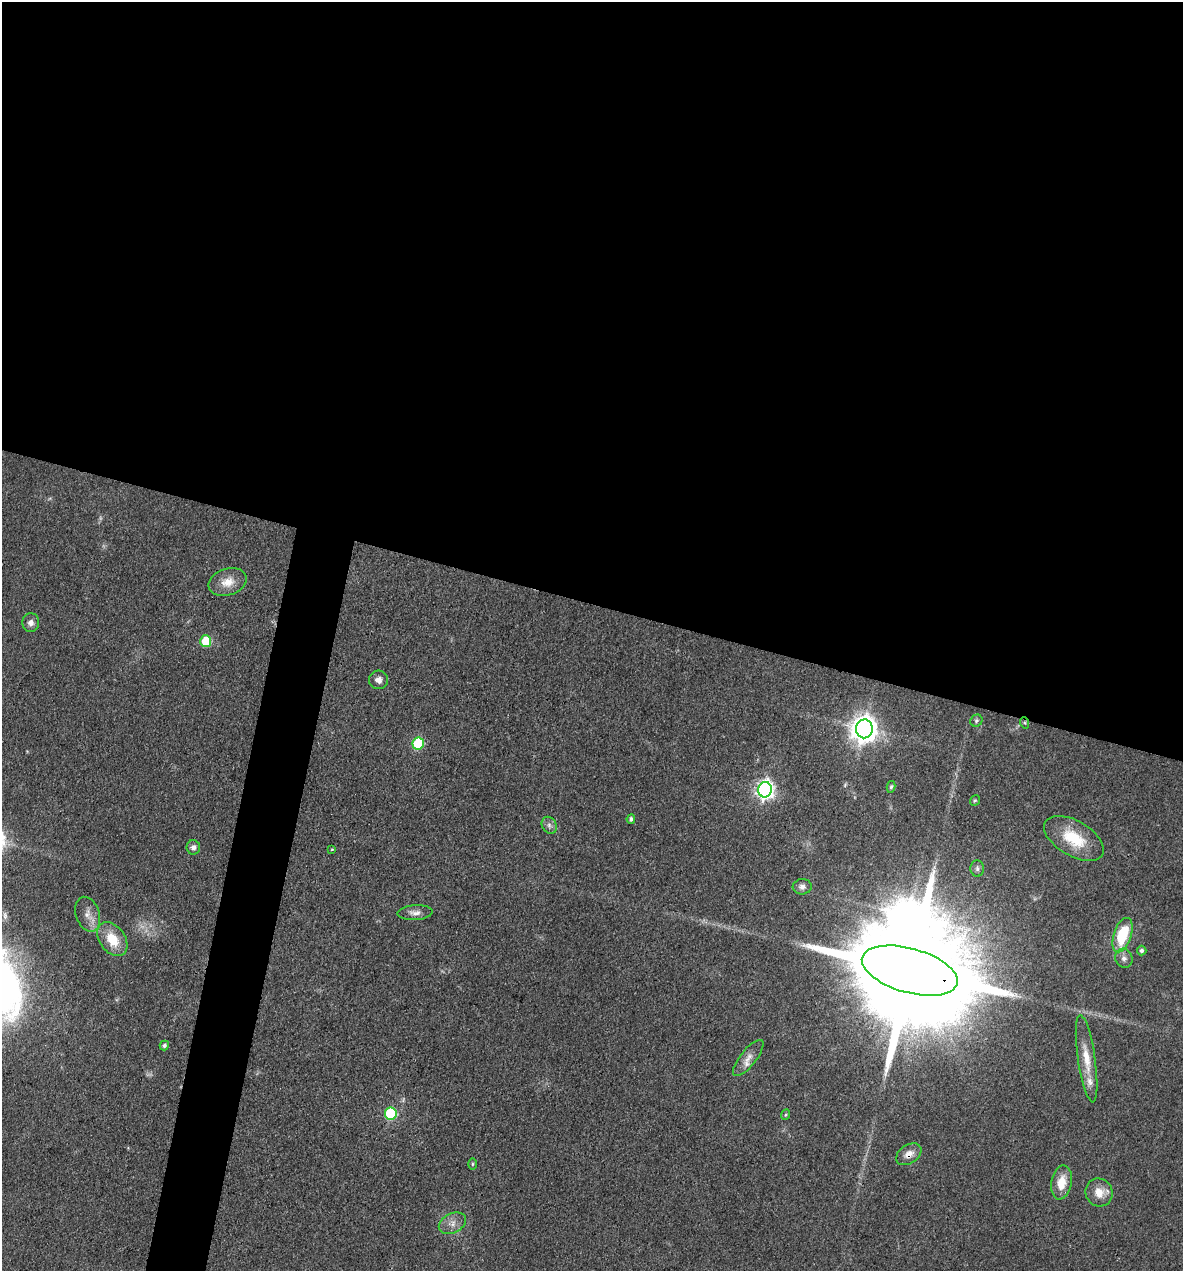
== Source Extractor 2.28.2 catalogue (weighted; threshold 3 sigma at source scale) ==
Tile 3 of 4 x 4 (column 3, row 1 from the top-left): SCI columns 2609-3789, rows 3809-5077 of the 5096 x 5079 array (HDU 1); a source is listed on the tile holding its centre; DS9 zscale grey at full resolution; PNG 1185 x 1273 px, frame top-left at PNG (2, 2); each listed source drawn as its Kron ellipse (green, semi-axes under 4 px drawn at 4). Shown black and unused: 50% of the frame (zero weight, under 3 of 4 exposures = <1% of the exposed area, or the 3 px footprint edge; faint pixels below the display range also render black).
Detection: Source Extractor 2.28.2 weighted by HDU 2 'WHT'; one run over the whole footprint, this tile lists its part. Background 0.0807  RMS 0.0067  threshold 0.03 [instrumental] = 3 sigma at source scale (4.5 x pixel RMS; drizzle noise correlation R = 1.50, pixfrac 1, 0.05/0.05 arcsec/px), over >= 5 px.
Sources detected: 37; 1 inside a brighter object's white glare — neither listed nor drawn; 1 inside a brighter listed object's ellipse — not listed separately; the other 35 listed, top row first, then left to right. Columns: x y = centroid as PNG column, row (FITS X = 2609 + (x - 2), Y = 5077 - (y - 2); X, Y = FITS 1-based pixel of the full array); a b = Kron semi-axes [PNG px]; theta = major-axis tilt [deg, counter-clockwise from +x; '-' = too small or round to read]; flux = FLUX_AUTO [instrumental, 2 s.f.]
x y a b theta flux
228 582 19 13 19 9.7
31 623 9 8 - 3.5
206 641 6 5 - 34
378 680 9 9 - 3.9
976 721 6 5 - 1.4
1025 723 6 4 -71 0.88
864 729 9 8 - 830
418 743 6 5 - 52
891 787 6 4 78 1.3
765 790 8 7 - 320
975 800 6 4 52 0.9
631 819 5 4 - 1.8
549 825 9 7 -59 2.5
1074 838 33 17 -30 26
193 847 7 7 - 2.6
332 850 4 2 - 0.6
977 868 8 7 - 2.1
802 887 9 7 5 2.8
415 913 18 7 3 4.1
88 914 18 11 -72 6.5
1122 935 18 8 71 30
112 939 19 12 -54 16
1142 951 5 5 - 1.9
1124 958 10 8 -65 3.2
910 971 49 22 -15 40000
164 1045 5 4 - 1.7
748 1058 22 8 51 6.1
1087 1059 44 8 -82 14
391 1114 6 6 - 54
785 1115 5 3 - 0.76
909 1154 14 9 35 6.2
472 1164 6 4 89 0.86
1061 1182 17 10 79 12
1099 1192 14 13 - 9.3
452 1223 14 9 26 5.3
Overlapping masked pixels (flux is a lower limit): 2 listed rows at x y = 910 971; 909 1154